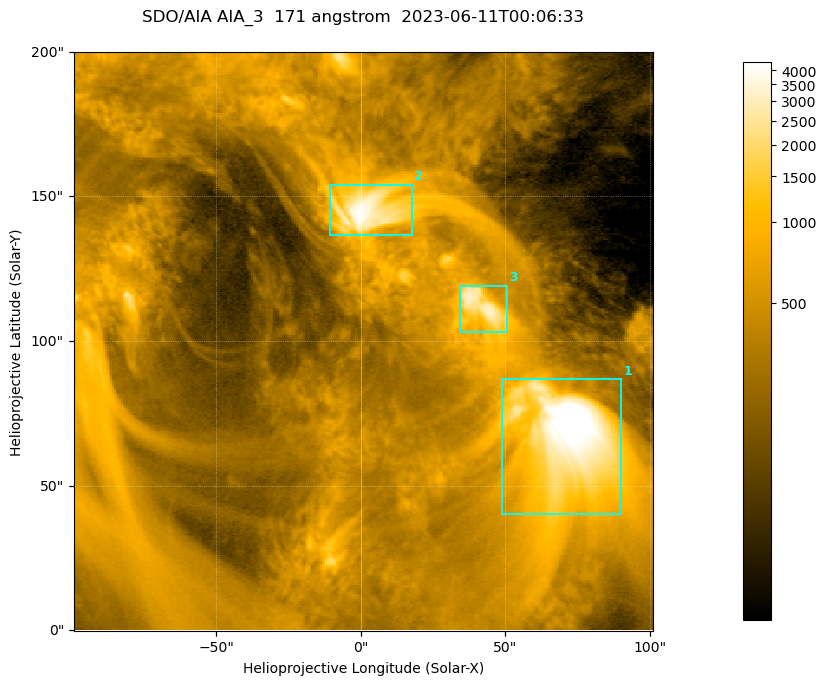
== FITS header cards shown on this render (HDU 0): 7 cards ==
TELESCOP= 'SDO/AIA '           / For AIA: SDO/AIA
INSTRUME= 'AIA_3   '           / For AIA: AIA_ATA1, AIA_ATA2, AIA_ATA3 or AIA_AT
WAVELNTH=                  171 / [angstrom] Wavelength
WAVEUNIT= 'angstrom'           / Wavelength unit: angstrom
DATE-OBS= '2023-06-11T00:06:33.351' / [ISO] Date when observation started; ISO 8
CTYPE1  = 'HPLN-TAN'           / CTYPE1; Typically HPLN
CTYPE2  = 'HPLT-TAN'           / CTYPE2; Typically HPLT

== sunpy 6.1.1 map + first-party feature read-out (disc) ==
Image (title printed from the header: SDO/AIA AIA_3  171 angstrom  2023-06-11T00:06:33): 334 x 334 px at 0.599 arcsec/px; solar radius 945 arcsec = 1577 px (partial field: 1.4% of the solar disc is inside the frame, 100% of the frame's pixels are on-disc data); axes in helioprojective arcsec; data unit not stated in the header (colour bar unlabelled)
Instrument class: DISC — disc imager (sunpy class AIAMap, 171 A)
Bright regions (active regions / flare kernels): reference = the on-disc median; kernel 3 px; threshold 5 sigma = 1102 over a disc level ~357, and >= 1.15x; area >= 111 px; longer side >= 4 px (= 2.4 arcsec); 3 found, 3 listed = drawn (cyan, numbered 1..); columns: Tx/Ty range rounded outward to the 2 arcsec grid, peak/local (2 s.f.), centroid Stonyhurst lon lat
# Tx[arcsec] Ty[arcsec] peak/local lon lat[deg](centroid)
1 48..90 40..88 15 +4 +4
2 -12..18 136..154 12 +0 +9
3 34..52 102..120 8.9 +3 +7